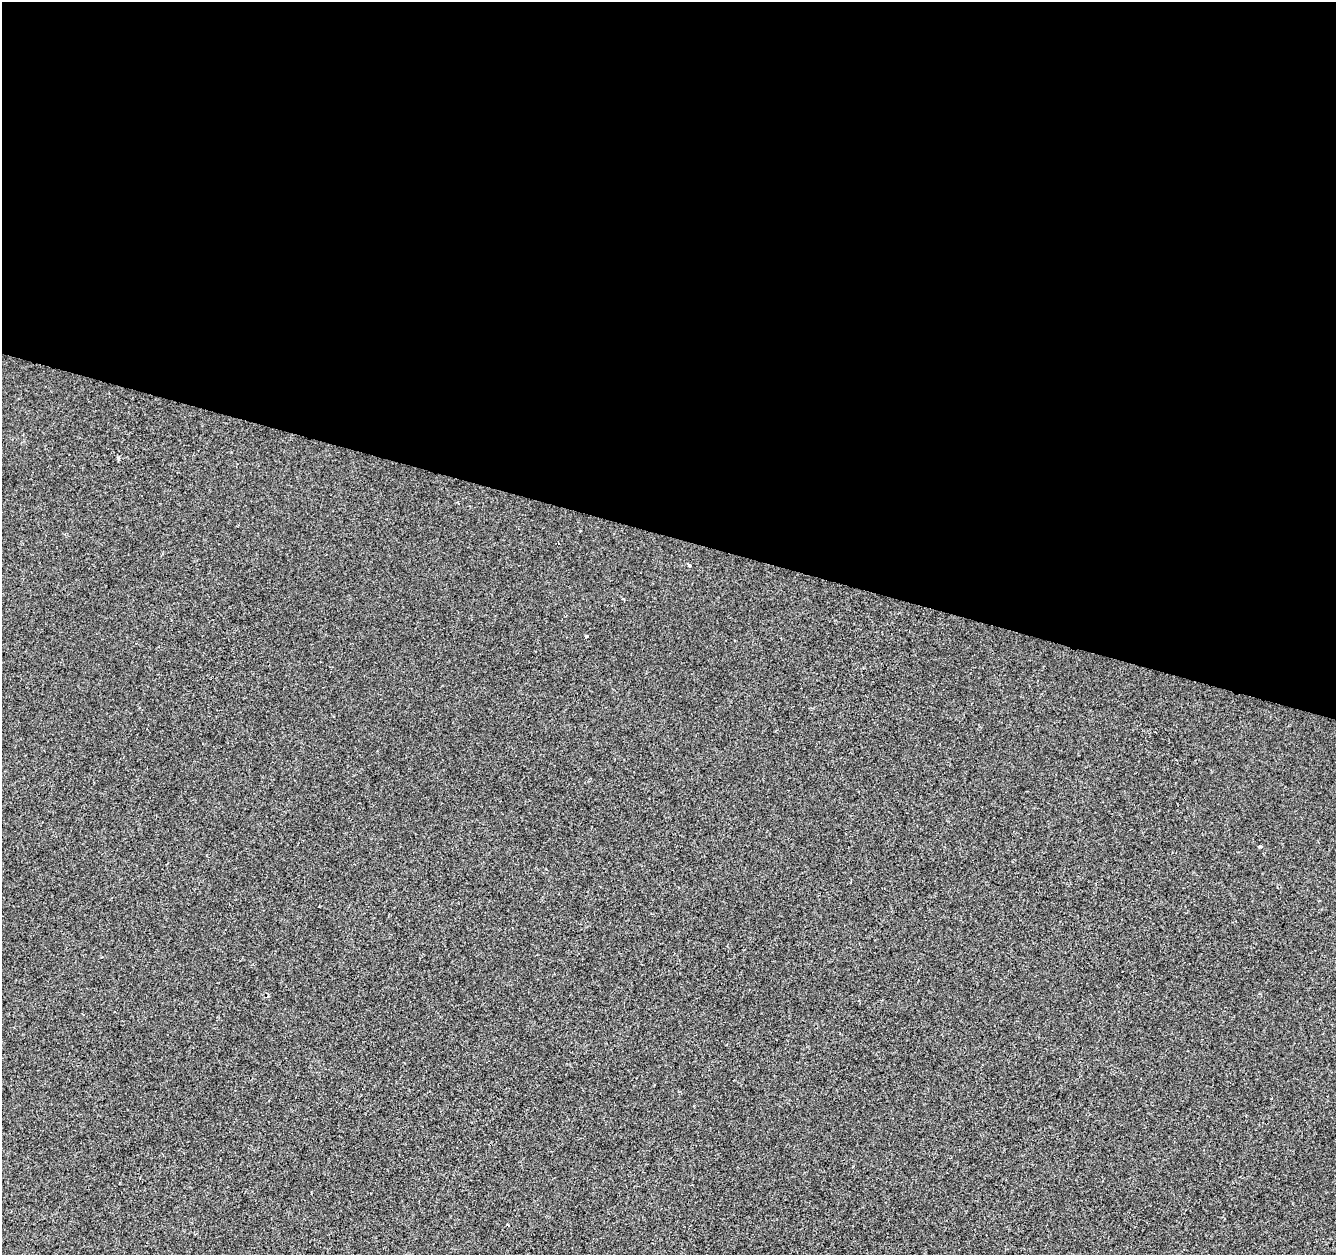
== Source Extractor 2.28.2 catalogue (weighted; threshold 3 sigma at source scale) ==
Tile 3 of 4 x 4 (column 3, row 1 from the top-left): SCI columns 2671-4004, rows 3975-5227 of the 5346 x 5506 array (HDU 1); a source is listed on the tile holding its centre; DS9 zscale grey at full resolution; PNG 1338 x 1257 px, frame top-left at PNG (2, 2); no overlay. Shown black and unused: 43% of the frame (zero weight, under 2 of 3 exposures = <1% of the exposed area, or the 3 px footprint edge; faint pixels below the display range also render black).
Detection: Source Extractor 2.28.2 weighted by HDU 2 'WHT'; one run over the whole footprint, this tile lists its part. Background 1.34e-04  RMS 0.0042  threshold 0.0189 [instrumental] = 3 sigma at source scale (4.5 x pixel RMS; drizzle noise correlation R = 1.50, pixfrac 1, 0.0396/0.0396 arcsec/px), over >= 5 px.
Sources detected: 3; all 3 listed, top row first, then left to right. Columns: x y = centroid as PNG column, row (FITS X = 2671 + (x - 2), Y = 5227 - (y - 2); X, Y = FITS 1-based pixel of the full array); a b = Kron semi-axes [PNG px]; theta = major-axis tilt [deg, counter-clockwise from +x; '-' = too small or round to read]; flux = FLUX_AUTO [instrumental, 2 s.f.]
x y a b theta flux
689 565 3 3 - 1
587 636 4 3 - 0.65
1259 846 4 3 - 0.55